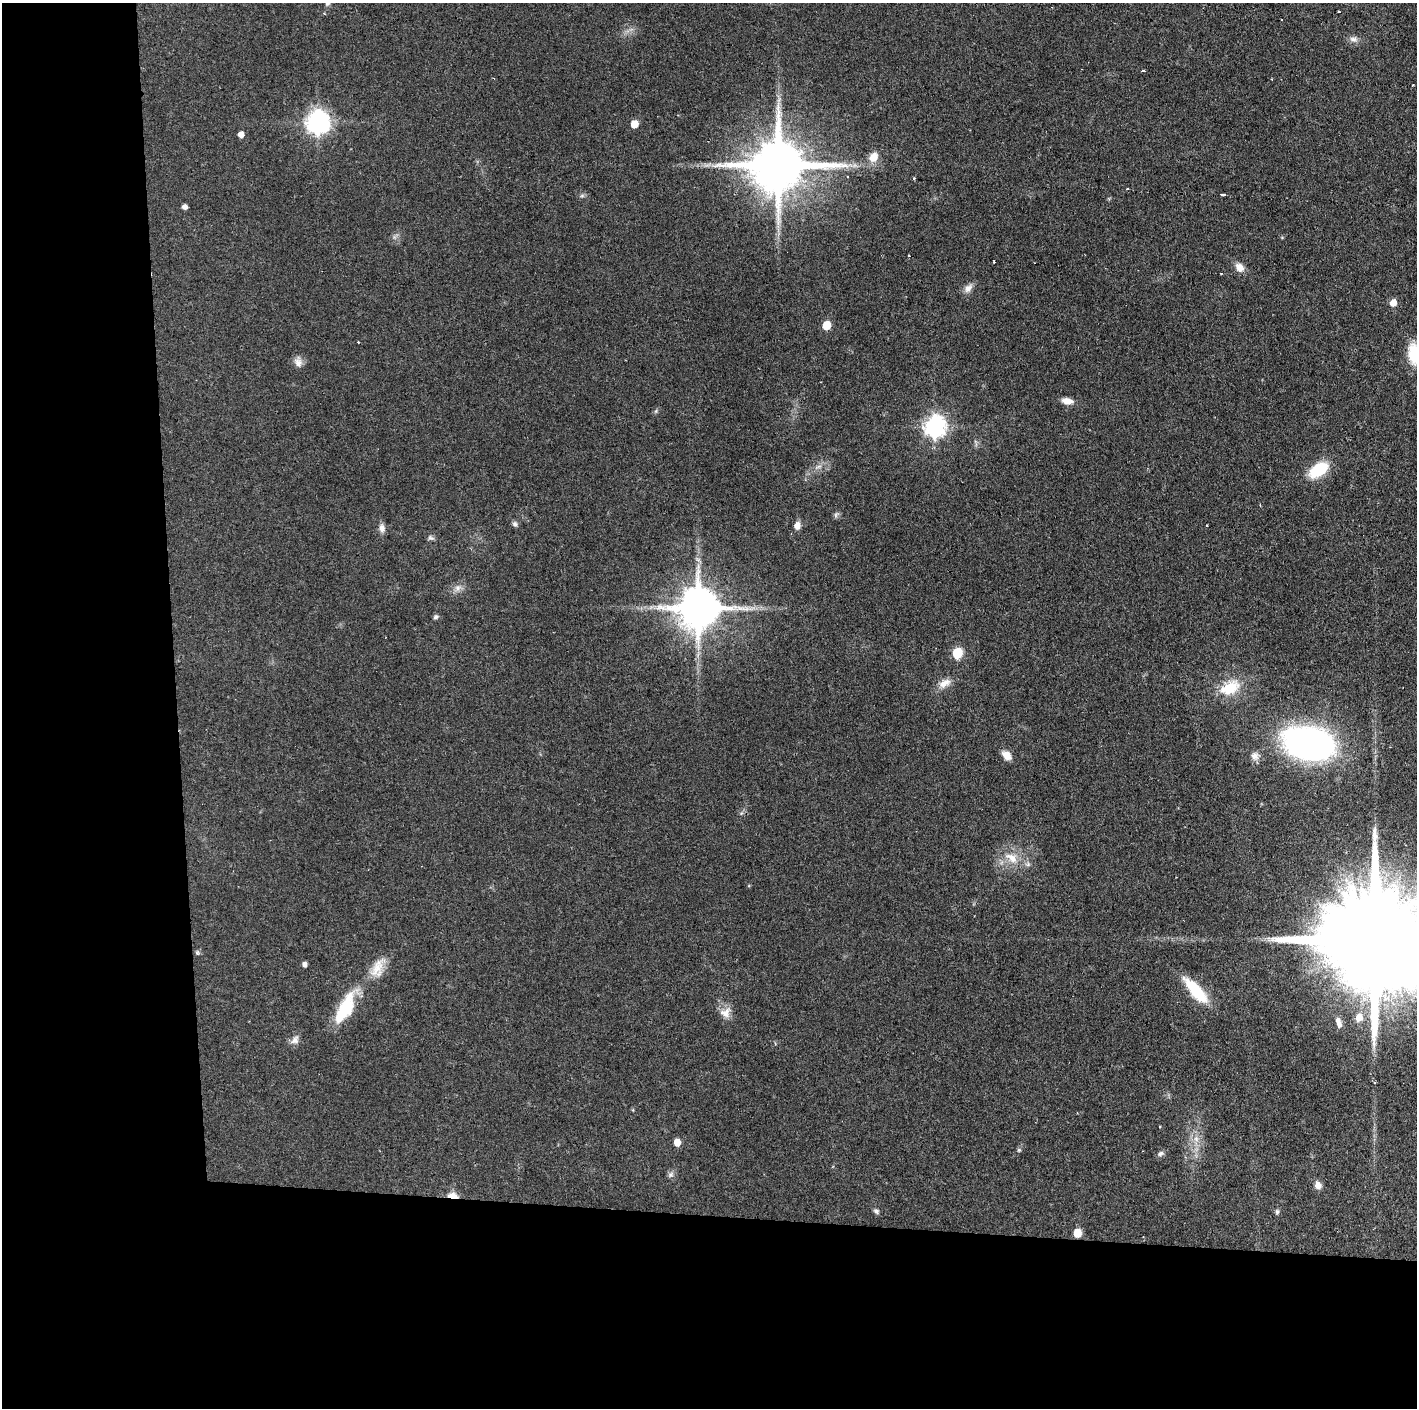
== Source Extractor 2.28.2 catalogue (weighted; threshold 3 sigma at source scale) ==
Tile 7 of 3 x 3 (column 1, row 3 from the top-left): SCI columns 3-1417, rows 1-1406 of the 4251 x 4217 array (HDU 1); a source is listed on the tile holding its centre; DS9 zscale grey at full resolution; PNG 1419 x 1410 px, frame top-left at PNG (2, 3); no overlay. Shown black and unused: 24% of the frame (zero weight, under 2 of 3 exposures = <1% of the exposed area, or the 3 px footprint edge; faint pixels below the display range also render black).
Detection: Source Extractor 2.28.2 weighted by HDU 2 'WHT'; one run over the whole footprint, this tile lists its part. Background 0.0909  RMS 0.0064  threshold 0.0287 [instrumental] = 3 sigma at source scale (4.5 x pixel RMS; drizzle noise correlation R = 1.50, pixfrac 1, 0.05/0.05 arcsec/px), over >= 5 px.
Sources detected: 71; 1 inside a brighter object's white glare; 2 cosmic-ray / hot-pixel residue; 1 long thin detection or spike segment (spike, bleed or trail) — not listed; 1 inside a brighter listed object's ellipse — not listed separately; the other 66 listed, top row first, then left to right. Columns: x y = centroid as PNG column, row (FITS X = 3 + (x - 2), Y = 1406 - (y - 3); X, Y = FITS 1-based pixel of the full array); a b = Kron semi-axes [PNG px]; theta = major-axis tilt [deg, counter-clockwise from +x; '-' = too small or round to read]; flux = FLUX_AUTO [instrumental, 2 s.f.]
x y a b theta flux
327 3 8 7 - 2
1339 12 3 2 - 1
1353 39 11 7 -16 3.2
1143 71 3 3 - 1.4
1272 79 3 2 - 0.56
779 99 11 4 63 2.1
318 122 8 8 - 470
634 124 5 5 - 10
241 134 5 5 - 4.7
873 157 11 9 60 8
779 165 16 14 4 4700
847 176 3 2 - 0.98
1127 189 3 3 - 1.6
1222 194 4 3 - 3.6
582 196 7 4 1 1.2
184 207 4 4 - 2.8
909 256 2 2 - 0.68
994 262 3 3 - 1.5
1240 267 12 9 -46 5.4
968 288 13 8 47 3.9
1393 303 6 6 - 6.6
826 325 6 5 - 17
1413 353 26 13 -88 16
298 362 14 10 -80 4.1
1067 401 13 7 -10 5.4
656 411 6 4 71 0.92
935 427 9 8 - 330
1318 470 18 11 35 30
1260 506 3 3 - 0.7
836 514 9 5 64 1.4
515 524 7 6 - 1.7
1207 525 3 2 - 0.56
797 526 8 6 77 4.8
382 528 12 8 -83 3.3
431 538 10 6 -21 1.6
458 588 11 9 57 3.8
698 608 12 12 - 2500
435 617 6 6 - 1.5
957 653 6 6 - 37
945 683 18 10 28 6.2
1230 688 32 17 25 20
1308 744 44 27 -12 230
1006 755 11 7 -43 6.3
1255 756 12 10 -75 3.9
1012 858 20 13 -34 12
1379 940 47 22 -5 32000
197 953 6 5 - 1.1
304 964 5 4 - 2.6
377 967 33 13 56 13
1196 990 37 12 -49 26
345 1008 45 16 61 30
725 1012 17 13 23 6.3
1359 1017 8 7 - 6.2
1337 1020 8 6 -70 2.7
295 1040 14 9 60 3.6
1374 1082 3 3 - 0.86
1196 1139 9 7 -87 3.8
677 1143 6 5 - 7.9
1019 1150 5 5 - 0.94
1161 1154 9 6 20 1.9
670 1175 9 7 53 2
1318 1185 9 8 - 4
452 1196 9 5 -9 14
876 1211 7 6 - 1.5
1277 1212 7 5 89 1.2
1077 1233 6 5 - 15
Overlapping masked pixels (flux is a lower limit): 2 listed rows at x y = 1379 940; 452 1196
Isophote crosses this tile's border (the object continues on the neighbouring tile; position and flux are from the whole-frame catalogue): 3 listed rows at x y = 327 3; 1413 353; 1379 940